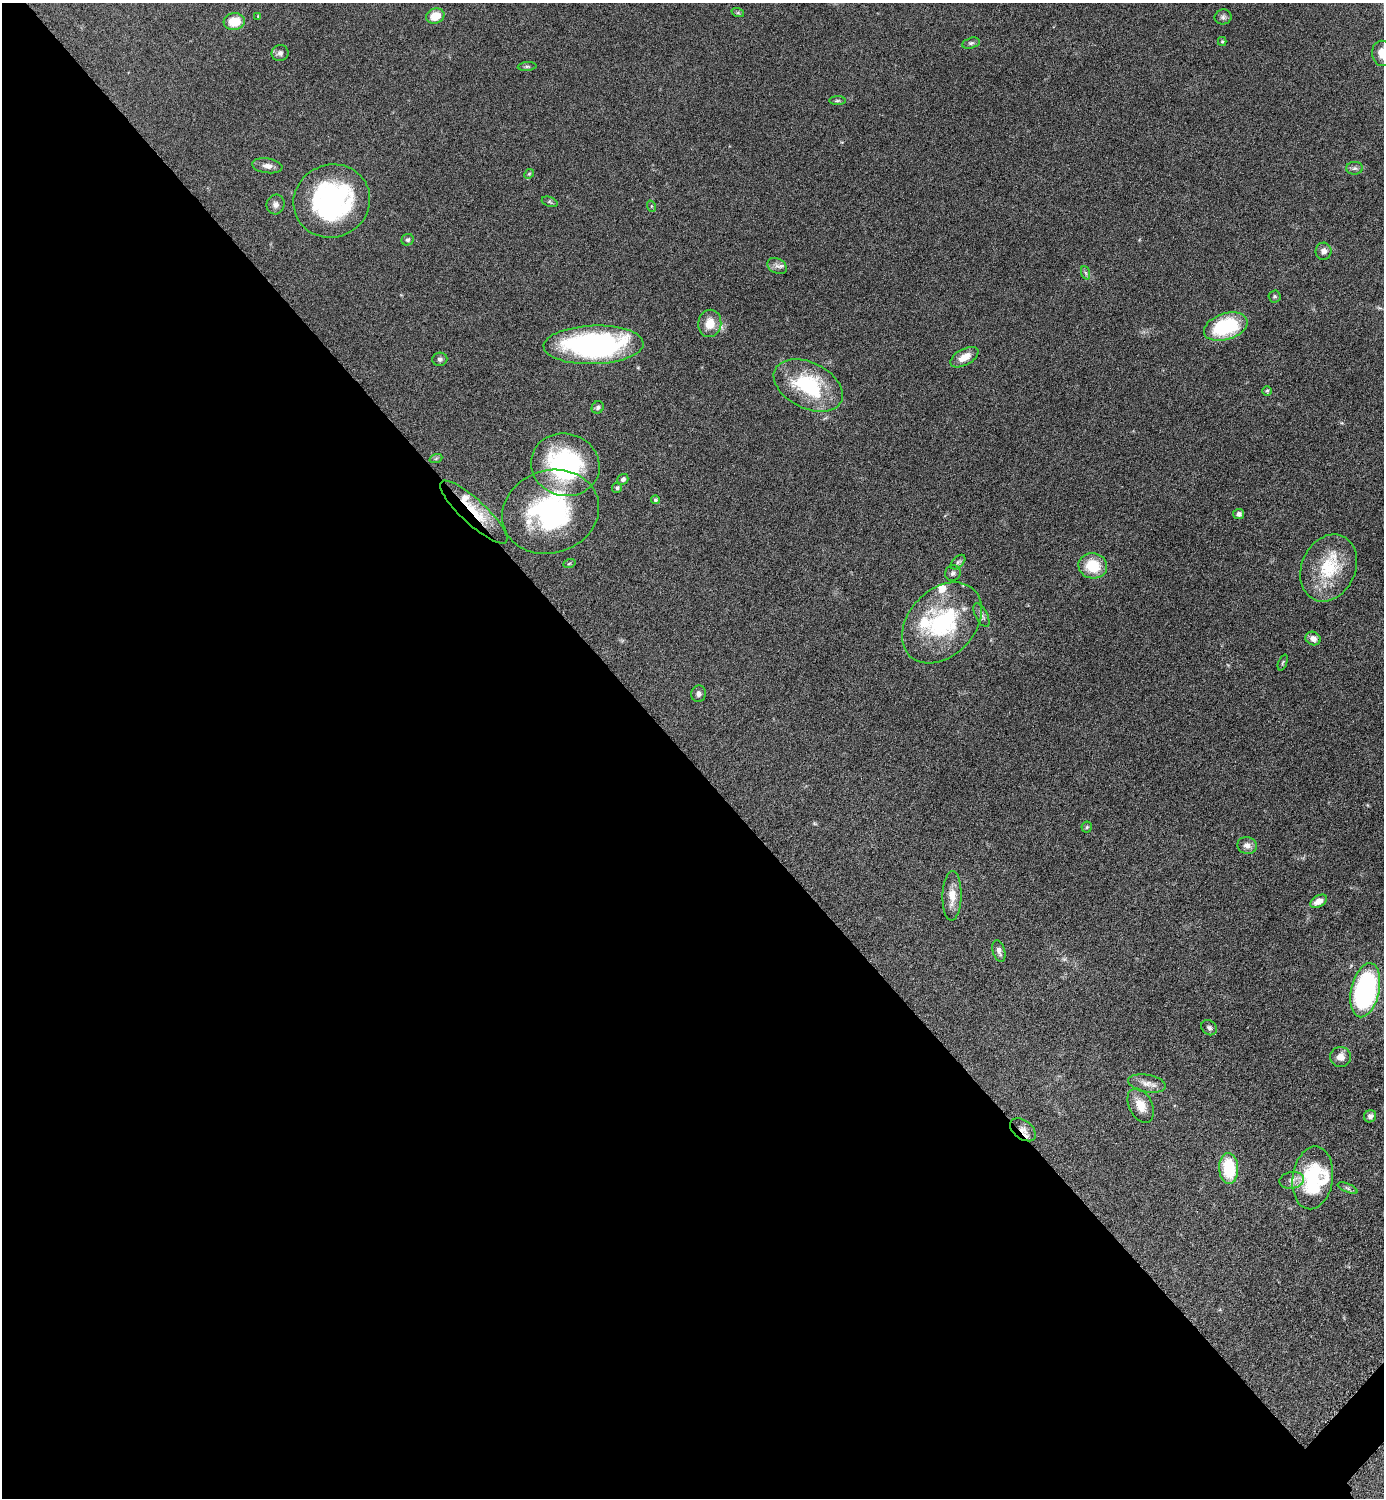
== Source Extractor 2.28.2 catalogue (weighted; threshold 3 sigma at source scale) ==
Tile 9 of 4 x 4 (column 1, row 3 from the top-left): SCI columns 308-1689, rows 1504-2999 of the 6003 x 6003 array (HDU 1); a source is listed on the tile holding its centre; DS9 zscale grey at full resolution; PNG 1386 x 1500 px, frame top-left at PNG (2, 3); each listed source drawn as its Kron ellipse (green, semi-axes under 4 px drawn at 4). Shown black and unused: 50% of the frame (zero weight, under 6 of 12 exposures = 1% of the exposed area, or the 3 px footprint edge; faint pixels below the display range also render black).
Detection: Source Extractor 2.28.2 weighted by HDU 2 'WHT'; one run over the whole footprint, this tile lists its part. Background 0.0872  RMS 0.0039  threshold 0.016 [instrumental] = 3 sigma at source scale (4.09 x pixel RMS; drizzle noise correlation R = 1.36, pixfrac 0.8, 0.05/0.05 arcsec/px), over >= 5 px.
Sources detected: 71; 1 inside a brighter object's white glare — neither listed nor drawn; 5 inside a brighter listed object's ellipse — not listed separately; the other 65 listed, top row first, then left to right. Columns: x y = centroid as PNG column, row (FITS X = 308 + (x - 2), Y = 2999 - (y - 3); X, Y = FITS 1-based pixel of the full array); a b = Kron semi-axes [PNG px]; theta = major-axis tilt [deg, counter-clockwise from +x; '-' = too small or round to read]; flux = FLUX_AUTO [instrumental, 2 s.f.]
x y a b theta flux
738 13 6 4 -18 0.53
258 16 4 4 - 0.28
435 16 9 7 17 6
1223 17 8 7 - 1
234 22 10 8 6 7.3
1222 41 4 4 - 0.43
971 43 9 5 15 0.89
280 53 8 8 - 1.4
1382 53 12 10 -81 4.4
527 67 9 4 4 0.64
837 101 8 4 1 0.62
267 166 15 7 -8 2.4
1355 168 8 6 0 0.97
529 174 5 4 - 0.46
332 201 39 36 24 64
550 202 8 4 -19 0.62
275 204 10 9 - 1.7
651 206 6 3 -71 0.39
408 240 6 5 - 0.7
1323 251 8 8 - 1.6
777 266 10 7 -29 1.6
1086 273 7 4 -70 0.69
1275 296 6 6 - 0.6
710 323 14 11 80 5.4
1226 327 22 13 18 26
593 345 50 19 2 79
964 357 15 8 29 4.4
440 359 7 6 - 0.83
808 385 37 23 -26 27
1267 391 5 4 - 0.47
598 407 6 5 - 0.79
436 458 6 4 20 0.54
565 465 34 31 -16 55
623 479 6 5 - 1.1
617 488 5 5 - 0.8
655 500 4 4 - 0.52
474 512 44 12 -43 14
551 512 49 41 18 60
1239 514 5 5 - 1.2
958 562 9 5 44 0.85
569 564 6 4 20 0.49
1093 566 14 12 -13 11
1329 568 35 27 65 19
953 573 8 7 - 1.2
981 615 13 6 -63 1.3
942 623 46 33 46 37
1313 639 8 6 -27 1.9
1283 663 8 4 68 0.56
699 694 8 7 - 1.3
1087 827 5 5 - 0.51
1247 845 10 8 -14 2
952 896 25 9 88 4.8
1319 901 9 5 29 3.1
999 951 11 6 -74 1.5
1365 990 27 14 77 85
1209 1028 8 6 -42 1
1341 1057 10 10 - 2.9
1147 1083 19 8 -10 3.1
1141 1105 18 11 -62 5
1370 1116 6 6 - 1.2
1023 1130 15 9 -37 2.6
1229 1168 15 9 -86 17
1313 1178 31 20 82 24
1292 1180 12 8 10 2.2
1348 1188 11 4 -23 0.95
Overlapping masked pixels (flux is a lower limit): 2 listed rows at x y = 474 512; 1023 1130
Isophote crosses this tile's border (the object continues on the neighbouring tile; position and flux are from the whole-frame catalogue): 1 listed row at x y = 1382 53